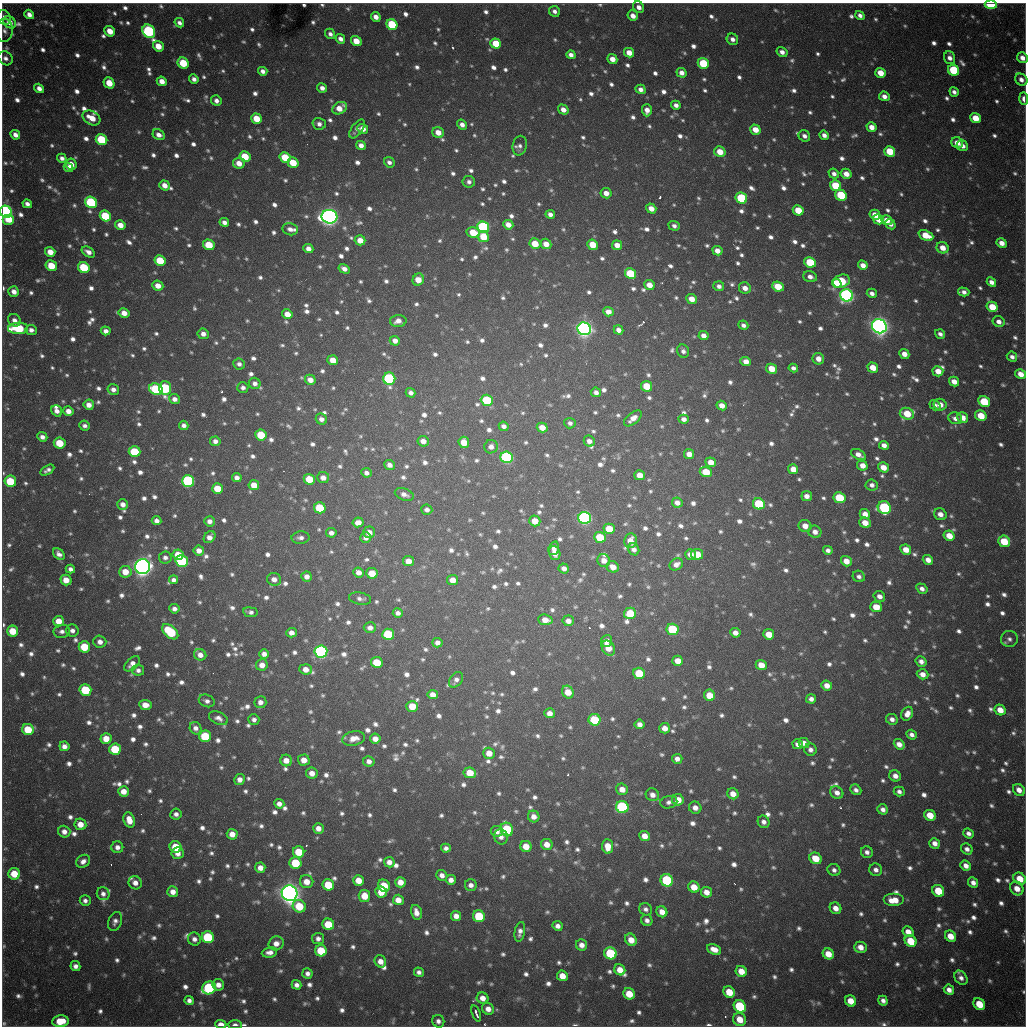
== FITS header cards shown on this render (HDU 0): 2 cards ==
NAXIS1  =                 1024 / length of data axis 1
NAXIS2  =                 1024 / length of data axis 2

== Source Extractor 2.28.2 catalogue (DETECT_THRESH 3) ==
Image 1024 x 1024 px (HDU 0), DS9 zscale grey, 1 PNG px = 1 image px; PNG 1028 x 1028 px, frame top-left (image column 1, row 1024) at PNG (2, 3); each listed source drawn as its Kron ellipse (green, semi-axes under 4 px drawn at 4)
Background 1030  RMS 26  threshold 77.5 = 3 sigma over >= 5 px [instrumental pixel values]
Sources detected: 1540; of the 1540, the 500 brightest by FLUX_AUTO listed and drawn (1040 fainter detections omitted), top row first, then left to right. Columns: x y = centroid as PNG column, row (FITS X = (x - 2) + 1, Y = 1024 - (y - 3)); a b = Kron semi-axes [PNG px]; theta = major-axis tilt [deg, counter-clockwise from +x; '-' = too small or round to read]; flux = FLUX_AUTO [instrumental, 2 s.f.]
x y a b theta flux
991 4 6 4 -4 9.6e+04
639 7 6 5 - 1.2e+04
554 11 6 5 - 8.7e+03
29 14 5 4 - 1.2e+04
860 15 5 4 - 8.3e+03
633 16 5 5 - 1.4e+04
4 17 8 6 -56 8.8e+03
376 17 5 4 - 1.3e+04
9 22 7 5 -43 2.1e+04
179 23 5 4 - 7.5e+03
392 25 6 5 - 1.2e+05
5 30 12 8 87 1.0e+04
110 31 5 5 - 2.9e+04
149 31 7 6 - 3.0e+05
330 34 5 4 - 7.8e+03
340 39 5 4 - 1.0e+04
732 39 6 5 - 9.6e+03
356 41 5 5 - 2.9e+04
496 44 5 5 - 5.4e+04
158 46 6 5 - 2.9e+04
782 52 5 5 - 1.1e+04
629 53 5 4 - 2.2e+04
571 55 4 4 - 9.6e+03
5 58 8 6 -42 9.2e+03
950 58 6 5 - 1.1e+04
1022 58 6 5 - 1.3e+04
612 59 5 4 - 1.7e+04
183 63 6 5 - 6.3e+04
703 63 5 5 - 9.5e+04
954 70 6 5 - 1.1e+05
263 71 5 4 - 9.6e+03
681 73 5 4 - 1.2e+04
880 73 5 5 - 2.8e+04
194 79 5 4 - 8.7e+03
1021 80 6 5 - 1.1e+04
162 81 5 4 - 1.8e+04
109 83 6 5 - 3.4e+04
39 88 5 4 - 1.1e+04
322 88 5 4 - 1.0e+04
641 89 5 4 - 1.1e+04
954 92 5 4 - 7.6e+03
884 96 5 4 - 1.1e+04
1024 99 6 4 -87 1.2e+04
216 101 5 5 - 9.1e+03
676 105 5 4 - 9.5e+03
340 108 8 5 31 2.5e+04
563 109 5 4 - 1.5e+04
647 110 6 5 - 1.4e+04
91 118 9 6 -29 3.0e+04
975 118 5 5 - 3.6e+04
256 119 5 5 - 4.0e+04
319 124 7 6 - 8.8e+03
462 125 5 4 - 1.0e+04
871 127 5 4 - 1.7e+04
357 129 11 5 54 8.6e+03
363 129 5 5 - 1.8e+04
755 130 5 5 - 2.6e+04
438 132 6 5 - 2.2e+04
15 135 5 4 - 1.2e+04
159 135 6 5 - 1.2e+04
824 135 5 4 - 9.4e+03
804 136 6 5 - 8.9e+03
102 140 6 5 - 1.2e+05
957 143 6 5 - 1.8e+04
361 145 5 4 - 1.2e+04
520 146 10 7 77 7.8e+03
962 146 6 5 - 1.2e+04
890 151 5 5 - 5.7e+04
720 152 6 5 - 3.1e+04
245 157 6 5 - 5.2e+04
285 157 6 5 - 5.8e+04
62 158 5 4 - 8.2e+03
389 162 6 5 - 7.7e+03
239 163 6 5 - 2.1e+04
293 163 5 5 - 4.9e+04
71 164 6 5 - 2.1e+04
69 168 5 4 - 1.1e+04
834 174 5 4 - 8.6e+03
846 174 5 5 - 1.7e+04
469 182 6 6 - 7.8e+03
165 185 5 4 - 1.6e+04
836 186 6 5 - 8.2e+04
606 193 5 5 - 1.6e+04
841 195 6 5 - 9.3e+04
741 198 6 5 - 1.4e+05
91 202 6 5 - 1.9e+05
27 204 5 4 - 8.9e+03
651 208 5 4 - 1.6e+04
798 210 5 5 - 4.5e+04
6 212 6 5 - 5.7e+05
550 214 5 4 - 8.9e+03
875 215 5 5 - 2.4e+04
105 216 6 5 - 9.1e+04
329 217 8 7 - 1.3e+06
9 219 6 5 - 4.0e+04
878 219 5 5 - 2.7e+04
887 220 6 5 - 2.0e+04
224 222 5 4 - 1.0e+04
890 224 5 4 - 9.0e+03
120 225 5 4 - 2.0e+04
508 225 5 4 - 1.9e+04
674 226 5 4 - 7.5e+03
483 227 6 5 - 3.3e+05
290 229 8 6 -16 1.0e+04
473 233 7 5 -11 4.8e+04
926 235 8 5 -23 4.0e+04
483 237 5 5 - 4.7e+04
360 240 5 5 - 2.3e+04
1002 243 5 4 - 1.6e+04
535 244 5 5 - 4.1e+04
546 244 5 5 - 1.9e+04
209 245 6 5 - 5.3e+04
593 245 5 5 - 4.2e+04
617 245 5 4 - 1.8e+04
308 248 5 4 - 1.3e+04
943 248 6 5 - 2.1e+04
717 251 5 4 - 1.5e+04
50 252 5 5 - 2.3e+04
88 252 7 4 -33 1.2e+04
160 261 6 5 - 6.2e+04
810 262 6 5 - 9.5e+04
863 265 5 4 - 1.4e+04
51 266 6 5 - 4.8e+04
84 268 6 5 - 1.1e+05
344 269 6 4 -30 1.1e+04
631 274 6 5 - 1.2e+05
810 277 7 5 -20 1.0e+04
418 279 6 5 - 2.9e+04
841 281 9 6 21 1.0e+05
991 282 5 4 - 1.1e+04
837 283 5 3 - 3.6e+04
649 285 5 5 - 2.2e+04
158 286 6 5 - 1.9e+04
719 286 5 5 - 8.7e+03
778 286 6 5 - 4.6e+04
745 288 6 5 - 1.4e+04
14 292 5 5 - 1.3e+04
964 292 6 4 -15 8.5e+03
872 293 5 4 - 9.1e+03
847 295 6 6 - 7.6e+05
692 299 5 5 - 2.1e+04
992 307 6 5 - 4.1e+04
608 312 5 4 - 1.7e+04
124 313 5 5 - 1.7e+04
287 314 5 4 - 2.5e+04
14 320 7 6 - 1.0e+04
398 321 8 6 3 1.4e+04
999 322 6 5 - 1.2e+04
743 325 5 4 - 7.5e+03
879 326 7 7 - 1.4e+06
18 328 10 5 1 1.5e+05
584 329 7 6 - 1.0e+06
31 330 6 5 - 9.4e+03
618 330 5 4 - 1.1e+04
106 331 5 4 - 1.0e+04
203 334 5 5 - 1.1e+04
940 334 5 4 - 7.6e+03
703 336 5 4 - 1.3e+04
395 341 5 5 - 1.2e+04
683 351 7 5 -63 7.7e+03
904 354 5 4 - 1.4e+04
1012 357 5 5 - 7.8e+03
818 359 6 5 - 1.6e+04
333 360 5 5 - 2.2e+04
746 362 5 4 - 1.7e+04
239 364 6 5 - 7.9e+03
793 368 5 4 - 7.6e+03
873 368 5 5 - 2.7e+04
772 369 5 5 - 3.6e+04
938 371 5 5 - 2.2e+04
1021 374 6 4 -32 2.0e+04
389 379 6 6 - 2.7e+05
310 380 5 5 - 1.8e+04
954 382 5 4 - 1.8e+04
255 383 6 5 - 9.2e+03
647 386 6 5 - 5.1e+04
165 388 7 6 - 2.0e+05
243 388 5 5 - 7.7e+03
113 389 6 5 - 1.0e+04
156 389 7 5 -20 1.9e+05
596 392 5 5 - 8.7e+03
411 393 5 4 - 7.9e+03
174 399 5 5 - 1.1e+04
487 400 6 5 - 1.0e+05
984 402 6 5 - 8.7e+04
89 405 5 5 - 1.3e+04
722 405 5 4 - 1.6e+04
935 405 6 5 - 7.8e+03
940 405 6 5 - 1.6e+04
57 411 6 5 - 1.1e+04
68 411 5 4 - 1.4e+04
907 414 7 5 -19 4.2e+04
981 416 6 5 - 4.1e+04
633 418 10 5 39 1.7e+04
955 418 7 5 -23 9.4e+03
962 418 6 5 - 2.0e+04
321 419 6 5 - 9.4e+03
684 419 5 4 - 1.0e+04
570 423 5 5 - 7.5e+03
184 425 5 4 - 8.4e+03
85 426 5 5 - 7.7e+03
504 426 5 4 - 8.1e+03
542 428 5 5 - 2.2e+04
261 435 6 5 - 6.3e+04
42 437 5 4 - 9.1e+03
215 441 5 5 - 9.6e+03
423 441 6 5 - 1.3e+04
589 441 6 5 - 1.1e+04
464 442 6 5 - 3.1e+04
60 443 6 5 - 5.6e+04
884 445 5 4 - 1.1e+04
491 447 7 6 - 1.1e+04
135 452 6 5 - 9.1e+04
689 454 5 5 - 1.4e+04
858 455 8 5 -27 1.4e+04
507 457 6 5 - 3.0e+05
711 462 5 5 - 2.0e+04
389 465 5 5 - 1.0e+04
862 466 5 4 - 1.9e+04
883 467 6 4 -34 2.2e+04
793 469 5 5 - 2.0e+04
47 470 8 4 31 7.7e+03
706 472 6 5 - 4.4e+04
366 473 5 4 - 7.9e+03
640 475 5 5 - 2.1e+04
237 478 5 4 - 1.0e+04
323 478 6 5 - 1.4e+04
309 479 5 5 - 5.1e+04
10 481 6 6 - 7.1e+04
188 481 6 5 - 3.1e+05
254 485 5 5 - 2.5e+04
872 485 6 5 - 8.1e+03
217 489 5 5 - 4.5e+04
404 494 10 6 -20 1.0e+04
807 496 5 5 - 1.2e+04
839 498 6 5 - 9.7e+04
677 503 5 5 - 1.3e+04
123 504 5 5 - 1.1e+04
759 504 6 5 - 1.2e+05
320 508 6 5 - 9.0e+04
884 508 6 6 - 2.3e+05
427 510 5 5 - 8.5e+03
865 514 5 5 - 1.7e+04
940 514 6 5 - 1.4e+04
585 518 6 6 - 5.3e+05
156 521 5 4 - 9.5e+03
209 521 5 5 - 1.0e+04
535 521 5 5 - 2.6e+04
358 522 5 5 - 1.6e+04
865 523 6 5 - 2.4e+04
805 526 6 6 - 1.7e+04
609 529 6 5 - 4.8e+04
369 532 6 6 - 1.7e+04
815 532 6 6 - 1.2e+04
331 533 5 4 - 8.8e+03
949 536 6 5 - 2.9e+04
210 537 7 5 49 1.3e+04
600 537 6 5 - 6.0e+04
300 538 9 6 2 8.3e+03
366 538 5 5 - 8.9e+03
630 541 7 6 - 2.4e+04
1004 541 6 5 - 6.1e+04
554 548 7 5 73 9.5e+03
634 549 6 5 - 9.7e+03
828 550 5 4 - 7.9e+03
906 550 5 5 - 2.5e+04
199 551 5 5 - 1.4e+04
555 553 7 5 -72 1.7e+04
59 554 7 4 -46 8.8e+03
690 554 5 5 - 1.3e+04
697 554 6 5 - 3.8e+04
178 555 5 5 - 3.5e+04
165 557 6 6 - 8.0e+03
604 560 6 6 - 1.7e+04
928 560 5 4 - 1.4e+04
182 561 6 5 - 2.1e+05
408 561 5 5 - 1.8e+04
846 561 5 5 - 1.9e+04
676 564 7 5 29 1.2e+04
143 567 7 7 - 1.4e+06
613 567 6 5 - 1.9e+04
564 568 5 5 - 1.1e+04
70 569 5 4 - 8.0e+03
125 572 6 6 - 2.8e+04
359 572 5 5 - 1.3e+04
372 573 6 5 - 3.3e+04
307 576 5 5 - 1.1e+04
859 576 6 5 - 7.8e+03
274 579 7 6 - 1.3e+04
66 580 5 5 - 2.5e+04
174 580 4 4 - 7.8e+03
453 580 5 5 - 1.9e+04
922 589 6 4 -33 8.7e+03
879 596 6 5 - 1.1e+04
360 599 11 6 -10 7.6e+03
876 607 6 5 - 3.4e+04
174 609 5 4 - 9.6e+03
250 612 7 5 -7 7.6e+03
398 613 5 4 - 8.5e+03
630 613 6 5 - 5.3e+04
545 620 7 5 -6 2.0e+04
59 621 5 5 - 2.7e+04
568 621 5 5 - 1.3e+04
370 628 6 5 - 1.2e+04
673 629 6 5 - 1.2e+05
13 631 5 5 - 4.1e+04
62 631 8 6 10 8.1e+03
72 631 6 6 - 8.8e+03
170 632 9 5 -41 1.2e+05
291 633 5 4 - 1.3e+04
735 633 5 4 - 1.4e+04
388 634 6 5 - 1.2e+05
769 634 5 5 - 3.0e+04
1009 639 8 8 - 8.1e+03
607 641 6 5 - 1.2e+04
100 642 6 6 - 1.3e+04
437 643 5 5 - 9.3e+03
84 647 6 5 - 6.3e+04
608 648 8 6 -55 2.9e+04
321 652 6 6 - 5.3e+05
264 654 5 5 - 1.1e+04
200 655 6 5 - 1.4e+04
678 661 5 5 - 2.7e+04
921 661 5 5 - 1.0e+04
377 662 6 5 - 5.9e+04
132 664 9 5 43 1.2e+04
262 665 6 6 - 1.6e+04
761 665 5 5 - 2.8e+04
306 669 6 5 - 1.8e+04
138 670 6 5 - 7.7e+03
639 673 6 5 - 6.5e+04
923 674 6 5 - 1.4e+04
456 680 9 6 55 8.8e+03
827 686 5 5 - 1.6e+04
85 690 6 5 - 1.1e+05
568 692 6 5 - 2.8e+04
433 695 5 4 - 1.6e+04
710 695 6 5 - 3.8e+04
811 699 5 4 - 9.7e+03
207 701 8 6 -20 8.3e+03
260 702 6 6 - 1.1e+04
145 705 6 5 - 2.1e+04
412 706 6 5 - 3.9e+04
1000 710 6 5 - 2.5e+04
550 713 5 5 - 1.4e+04
907 714 7 5 63 1.5e+04
218 718 10 6 -24 1.0e+04
254 719 5 5 - 7.9e+03
892 719 6 5 - 9.2e+03
595 720 6 6 - 9.3e+04
639 724 5 5 - 1.0e+04
196 728 6 5 - 1.0e+04
665 728 5 5 - 1.6e+04
28 729 6 5 - 6.2e+04
912 735 5 4 - 8.4e+03
205 736 6 6 - 9.1e+04
354 738 11 7 11 2.0e+04
106 739 5 5 - 2.8e+04
375 739 5 5 - 1.5e+04
804 743 5 5 - 1.2e+04
798 744 5 5 - 1.1e+04
899 744 6 4 -39 1.5e+04
64 746 5 5 - 1.3e+04
115 749 6 5 - 8.3e+04
810 750 6 6 - 8.8e+03
489 753 6 5 - 2.1e+04
677 759 5 5 - 1.0e+04
286 760 6 6 - 1.9e+04
304 760 6 5 - 2.0e+04
369 761 6 5 - 1.0e+04
312 773 6 5 - 1.6e+04
470 773 6 5 - 3.8e+04
895 776 6 5 - 1.2e+04
240 780 5 5 - 1.3e+04
622 789 6 5 - 1.7e+04
856 790 6 5 - 8.0e+03
1019 790 6 5 - 1.6e+04
123 791 5 5 - 1.9e+04
899 791 5 4 - 7.8e+03
837 793 7 6 - 1.2e+04
733 794 6 5 - 1.9e+04
652 795 7 6 - 1.2e+04
678 800 6 5 - 2.5e+04
669 802 8 6 12 7.6e+03
279 804 5 5 - 1.1e+04
622 807 6 6 - 2.5e+05
695 808 6 6 - 1.3e+04
883 809 5 5 - 9.8e+03
176 814 6 5 - 8.3e+03
930 815 6 5 - 3.7e+04
534 816 6 5 - 1.4e+04
129 820 8 5 -71 2.5e+04
764 822 6 5 - 9.6e+03
80 824 6 5 - 2.3e+04
318 828 5 5 - 1.5e+04
507 829 7 6 - 1.5e+05
497 831 6 5 - 1.1e+04
64 832 6 6 - 1.2e+04
968 833 5 4 - 8.6e+03
232 834 5 5 - 1.9e+04
644 836 5 5 - 1.8e+04
501 837 7 7 - 9.7e+03
935 843 5 5 - 1.2e+04
547 844 6 5 - 2.0e+04
526 846 5 5 - 2.7e+04
608 846 7 5 -85 2.8e+04
117 847 6 6 - 1.1e+04
176 847 6 5 - 5.0e+04
446 848 5 4 - 8.1e+03
967 849 6 5 - 8.9e+03
299 852 6 5 - 5.1e+04
867 852 6 5 - 8.6e+03
178 853 6 6 - 1.7e+04
816 858 6 5 - 3.9e+04
83 861 7 6 - 1.1e+04
389 862 5 5 - 1.2e+04
295 863 6 5 - 7.5e+04
966 866 5 4 - 1.3e+04
260 868 5 5 - 1.6e+04
834 870 6 5 - 7.8e+03
876 870 6 6 - 9.8e+03
14 874 6 6 - 4.1e+04
442 875 6 5 - 1.0e+04
1020 879 7 5 -39 3.4e+04
359 880 5 5 - 2.6e+04
451 880 5 5 - 1.1e+04
667 880 6 6 - 1.8e+05
307 882 7 6 - 2.1e+04
400 882 5 5 - 2.0e+04
135 883 7 6 - 1.4e+04
973 883 5 4 - 1.1e+04
328 885 6 5 - 6.3e+04
471 885 6 6 - 1.0e+04
384 886 6 5 - 6.1e+04
694 887 6 5 - 2.9e+04
1017 888 7 6 - 2.1e+04
938 891 6 5 - 5.3e+04
173 892 5 5 - 1.6e+04
381 892 6 5 - 2.8e+04
706 892 6 5 - 1.7e+04
290 893 8 7 - 1.8e+06
103 894 7 6 - 8.9e+03
364 896 6 6 - 3.4e+04
398 900 5 5 - 1.9e+04
893 900 10 6 0 3.0e+04
85 901 5 5 - 7.7e+03
299 906 7 6 - 6.3e+04
835 908 6 5 - 1.6e+04
646 909 7 6 - 7.5e+03
416 912 7 5 -75 1.6e+04
662 912 6 5 - 1.8e+04
456 916 5 5 - 1.4e+04
479 916 6 6 - 9.8e+04
647 920 6 5 - 8.2e+03
115 921 10 6 70 8.7e+03
328 924 6 5 - 5.9e+04
557 926 5 4 - 9.7e+03
520 932 10 5 79 1.0e+04
908 932 6 5 - 1.9e+04
950 936 6 5 - 2.8e+04
208 937 6 6 - 1.4e+05
318 938 6 5 - 8.6e+03
194 939 7 6 - 9.6e+03
631 940 6 5 - 2.5e+04
911 941 6 5 - 5.8e+04
276 943 8 7 - 1.5e+04
581 945 6 5 - 1.3e+04
860 947 6 5 - 1.8e+04
714 949 7 5 -25 1.8e+04
321 951 6 5 - 7.2e+04
269 952 8 5 7 1.1e+04
610 953 6 6 - 1.4e+05
828 954 6 5 - 2.7e+04
380 961 6 5 - 1.6e+04
75 966 5 5 - 9.8e+03
620 970 6 5 - 2.5e+04
741 971 6 5 - 2.6e+04
419 972 5 4 - 7.9e+03
307 973 5 5 - 8.6e+03
562 976 5 5 - 2.4e+04
961 978 8 5 -52 1.0e+04
218 985 6 5 - 1.3e+04
296 985 5 4 - 9.4e+03
209 988 7 6 - 2.3e+05
949 990 5 4 - 1.2e+04
729 992 6 5 - 4.0e+04
629 994 6 5 - 4.2e+04
483 998 6 5 - 1.6e+04
189 1001 5 4 - 8.3e+03
851 1001 6 5 - 3.0e+04
883 1001 5 4 - 8.5e+03
979 1004 6 5 - 4.5e+04
740 1006 6 5 - 1.6e+05
488 1009 6 5 - 1.4e+04
476 1013 8 3 -71 8.7e+03
740 1019 6 6 - 3.0e+04
60 1021 8 6 5 4.1e+04
438 1021 6 6 - 8.4e+03
221 1024 5 4 - 1.7e+04
235 1025 7 4 0 8.2e+03
At the frame edge (FLAGS 8, measured only in part): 7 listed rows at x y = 991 4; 5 30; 1022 58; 1024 99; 6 212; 221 1024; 235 1025
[1040 fainter detections neither listed nor drawn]

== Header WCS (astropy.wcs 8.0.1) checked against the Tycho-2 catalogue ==
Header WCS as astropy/WCSLIB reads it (CRVAL/CRPIX/CD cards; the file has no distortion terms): RA---TAN/DEC--TAN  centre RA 19:04:12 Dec -20:34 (286.05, -20.56 deg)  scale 1.18 arcsec/px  FOV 20.1' x 20.2'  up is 0 deg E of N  parity flipped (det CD > 0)
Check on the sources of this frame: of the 60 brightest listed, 18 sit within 2.0 arcsec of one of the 22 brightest Tycho-2 stars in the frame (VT <= 11.99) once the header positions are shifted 0.20 arcsec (0.14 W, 0.14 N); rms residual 0.77 arcsec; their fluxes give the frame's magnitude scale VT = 25.10 - 2.5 log10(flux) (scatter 0.30 mag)
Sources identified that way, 18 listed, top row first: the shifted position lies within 2.0 arcsec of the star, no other Tycho-2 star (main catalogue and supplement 1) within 4.0 arcsec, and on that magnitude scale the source's flux lands within +1.5 / -3 mag of the star's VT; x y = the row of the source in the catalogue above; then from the Tycho-2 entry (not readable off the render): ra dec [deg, ICRS J2000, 3 dp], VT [Tycho-2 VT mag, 2 dp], TYC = Tycho-2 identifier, HIP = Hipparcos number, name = IAU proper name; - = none
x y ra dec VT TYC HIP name
991 4 286.217 -20.394 11.45 6291-2348-1 - -
149 31 285.922 -20.401 11.84 6290-1553-1 - -
102 140 285.906 -20.437 11.70 6290-1190-1 - -
91 202 285.902 -20.457 11.63 6290-1914-1 - -
6 212 285.872 -20.460 10.93 6290-2349-1 - -
483 227 286.039 -20.466 11.64 6291-2563-1 - -
847 295 286.166 -20.490 11.06 6291-1861-1 - -
879 326 286.177 -20.500 9.72 6291-280-1 - -
584 329 286.074 -20.500 10.56 6291-2482-1 - -
389 379 286.006 -20.516 11.38 6291-2555-1 - -
188 481 285.935 -20.549 11.40 6290-1670-1 - -
585 518 286.074 -20.562 10.72 6291-940-1 - -
143 567 285.919 -20.577 9.38 6290-1734-1 - -
321 652 285.981 -20.605 11.19 6290-1602-1 - -
622 807 286.086 -20.657 11.94 6295-2470-1 - -
667 880 286.102 -20.681 11.90 6295-452-1 - -
290 893 285.970 -20.684 9.47 6294-85-1 - -
610 953 286.082 -20.705 11.99 6295-205-1 - -